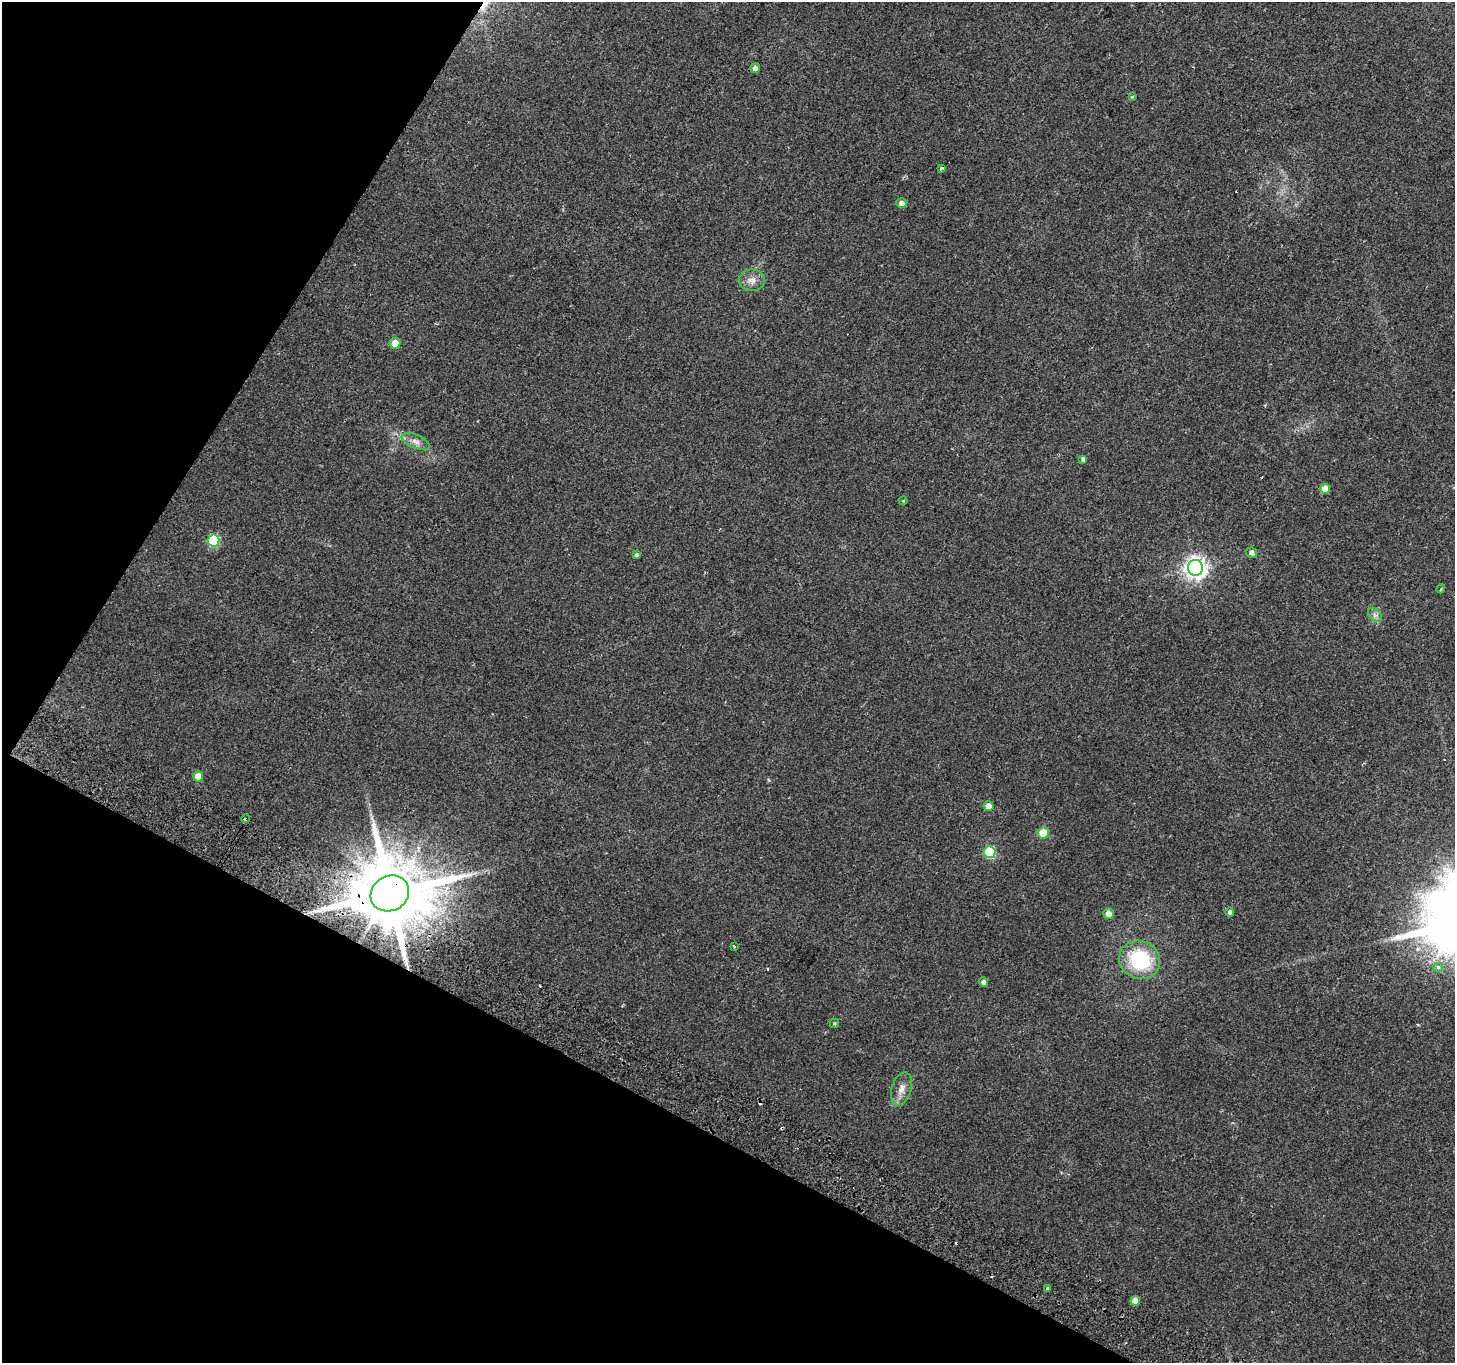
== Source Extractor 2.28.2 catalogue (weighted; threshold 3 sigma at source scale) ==
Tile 9 of 4 x 4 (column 1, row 3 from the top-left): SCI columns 32-1484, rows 1609-2969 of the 5882 x 6004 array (HDU 1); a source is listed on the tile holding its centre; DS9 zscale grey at full resolution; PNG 1457 x 1365 px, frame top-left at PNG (2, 2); each listed source drawn as its Kron ellipse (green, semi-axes under 4 px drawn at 4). Shown black and unused: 27% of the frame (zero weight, under 2 of 3 exposures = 3% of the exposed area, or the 3 px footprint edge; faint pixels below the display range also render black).
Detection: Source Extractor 2.28.2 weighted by HDU 2 'WHT'; one run over the whole footprint, this tile lists its part. Background 0.0514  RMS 0.0053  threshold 0.0239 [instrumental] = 3 sigma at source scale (4.5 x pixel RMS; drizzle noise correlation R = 1.50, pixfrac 1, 0.0396/0.0396 arcsec/px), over >= 5 px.
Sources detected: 36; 4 cosmic-ray / hot-pixel residue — neither listed nor drawn; the other 32 listed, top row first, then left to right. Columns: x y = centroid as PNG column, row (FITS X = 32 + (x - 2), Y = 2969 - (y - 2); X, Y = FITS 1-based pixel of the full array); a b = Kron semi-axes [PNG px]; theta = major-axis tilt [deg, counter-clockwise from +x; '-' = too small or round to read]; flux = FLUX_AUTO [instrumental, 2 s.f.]
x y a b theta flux
755 68 5 4 - 2.7
1132 97 4 4 - 0.58
941 168 3 3 - 1.9
901 203 5 5 - 2.6
752 280 13 10 0 4
395 343 5 5 - 7.9
416 441 15 6 -23 3.4
1083 459 4 4 - 1.3
1325 489 5 5 - 8.4
903 501 4 4 - 0.51
214 540 6 5 - 41
1252 553 5 5 - 2.2
637 555 4 4 - 1
1196 568 8 7 - 330
1441 589 4 3 - 0.61
1375 615 8 5 -45 1.7
198 776 5 5 - 7.8
989 806 5 5 - 6.5
246 819 4 3 - 4.9
1043 833 5 5 - 20
990 852 6 5 - 45
390 893 20 17 29 7100
1230 912 5 4 - 1.4
1109 914 5 5 - 4.2
734 946 3 2 - 0.43
1140 960 21 19 -24 35
1438 967 5 4 - 2.2
983 982 5 4 - 1.5
834 1023 4 4 - 0.7
902 1089 17 10 73 4.7
1047 1289 3 3 - 29
1135 1301 5 4 - 5.7
Overlapping masked pixels (flux is a lower limit): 2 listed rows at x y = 246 819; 390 893